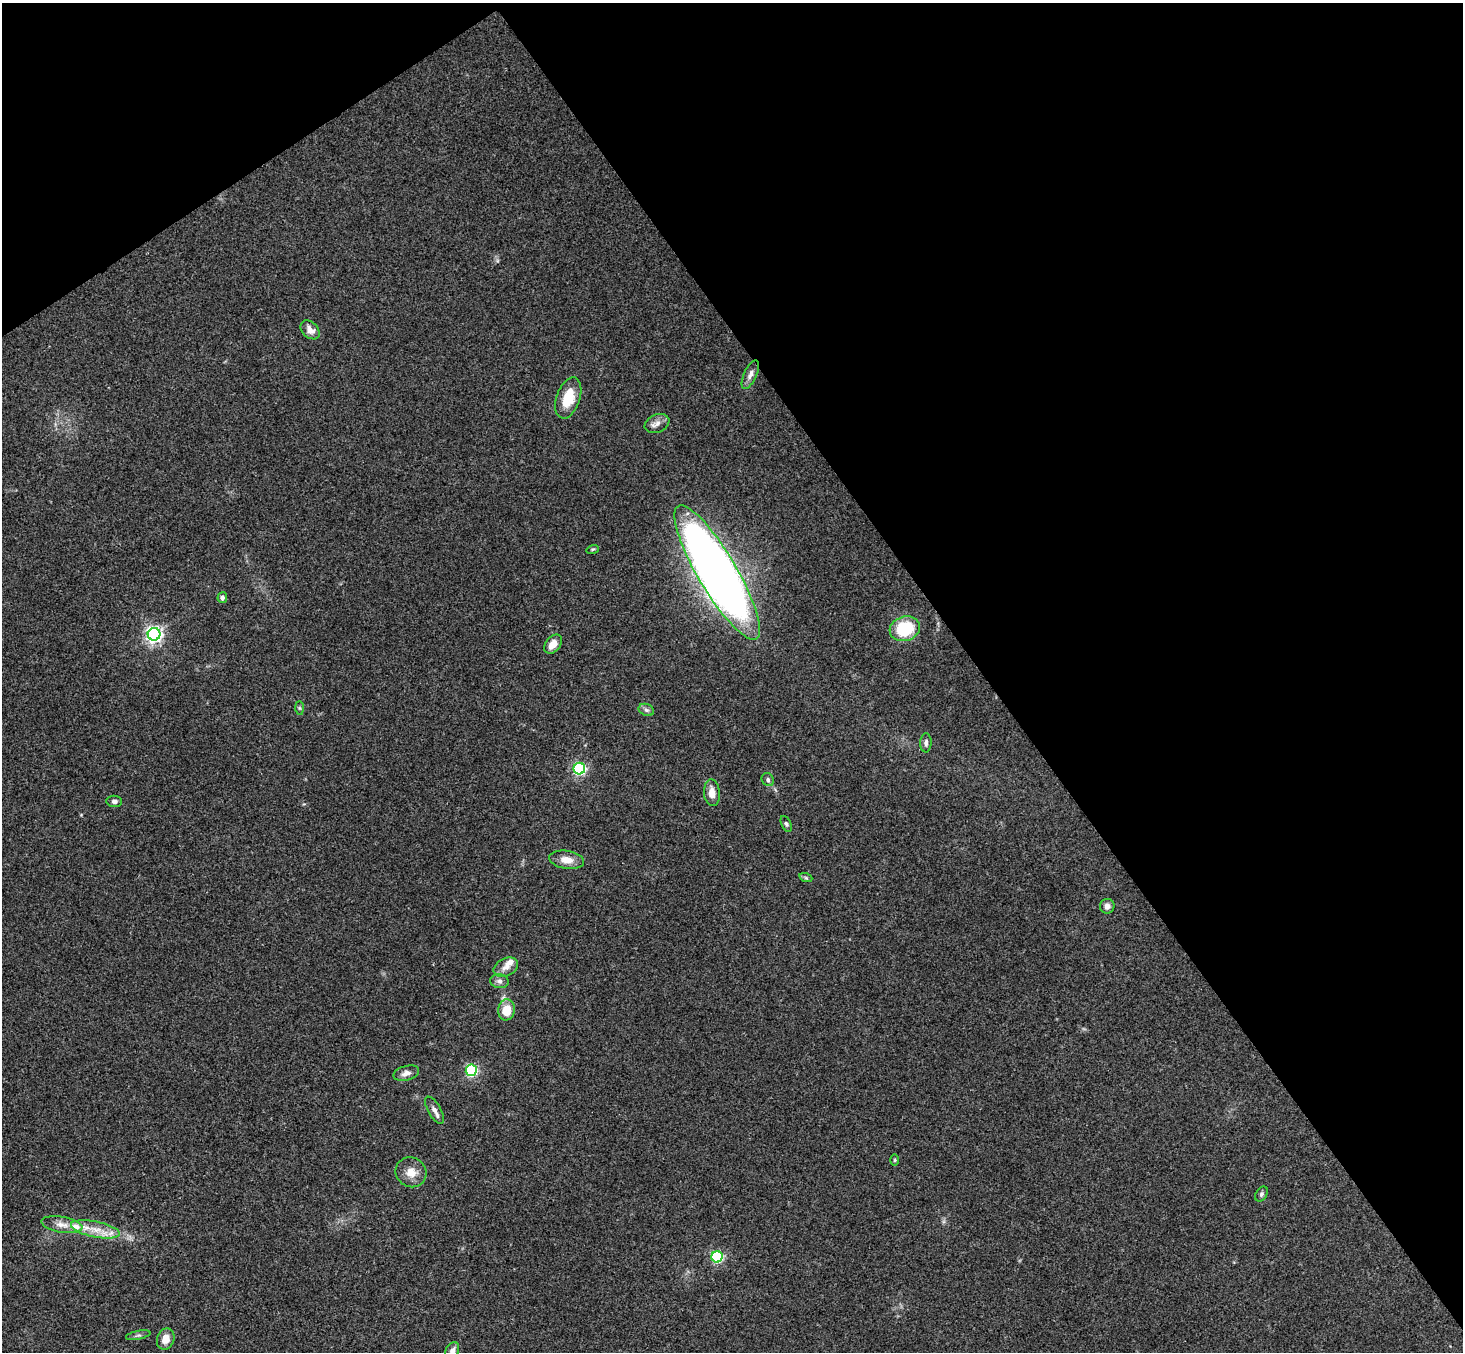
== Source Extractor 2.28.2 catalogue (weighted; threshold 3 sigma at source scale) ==
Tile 3 of 4 x 4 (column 3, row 1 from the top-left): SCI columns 2974-4434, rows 4383-5732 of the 5945 x 5927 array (HDU 1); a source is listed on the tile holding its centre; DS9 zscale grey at full resolution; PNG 1465 x 1354 px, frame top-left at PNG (2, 3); each listed source drawn as its Kron ellipse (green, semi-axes under 4 px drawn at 4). Shown black and unused: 37% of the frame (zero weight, under 3 of 4 exposures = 6% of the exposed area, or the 3 px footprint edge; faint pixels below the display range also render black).
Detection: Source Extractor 2.28.2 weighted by HDU 2 'WHT'; one run over the whole footprint, this tile lists its part. Background 0.215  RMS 0.0084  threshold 0.0377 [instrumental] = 3 sigma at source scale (4.5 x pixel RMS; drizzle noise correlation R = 1.50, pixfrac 1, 0.05/0.05 arcsec/px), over >= 5 px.
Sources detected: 39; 1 inside a brighter object's white glare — neither listed nor drawn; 2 inside a brighter listed object's ellipse — not listed separately; the other 36 listed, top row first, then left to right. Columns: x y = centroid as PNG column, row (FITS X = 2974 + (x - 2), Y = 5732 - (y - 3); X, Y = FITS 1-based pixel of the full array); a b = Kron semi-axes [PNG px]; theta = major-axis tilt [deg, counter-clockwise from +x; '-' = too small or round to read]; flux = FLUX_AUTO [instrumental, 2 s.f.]
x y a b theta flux
310 330 11 7 -44 6.3
750 375 15 6 65 4.3
568 398 21 12 71 22
657 424 13 8 23 5.1
593 549 6 4 18 1.1
717 572 77 19 -59 890
222 598 5 5 - 2
905 629 15 12 16 41
154 634 6 6 - 320
553 644 11 7 51 7.7
299 708 7 4 -89 1.3
646 710 8 6 -21 2.3
926 743 9 5 88 3.1
579 769 6 5 - 140
768 780 7 6 - 2.1
712 793 13 8 -86 7.3
114 801 8 5 -6 2.8
786 824 8 4 -64 1.6
567 860 17 9 -10 8.8
806 878 6 4 -19 1.5
1107 906 7 7 - 3.9
506 967 13 9 26 6.1
499 981 9 7 -7 3.1
506 1010 10 8 83 15
471 1070 6 5 - 110
406 1073 13 7 15 4.7
435 1110 15 6 -59 4.5
895 1160 6 4 90 1
411 1172 16 14 -34 10
1261 1194 8 5 54 1.9
62 1225 21 8 -9 8
95 1229 25 8 -11 14
717 1257 6 5 - 99
138 1335 12 2 12 1.6
166 1339 11 8 69 8.8
452 1351 9 6 65 3.7
Isophote crosses this tile's border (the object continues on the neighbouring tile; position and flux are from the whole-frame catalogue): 1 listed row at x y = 452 1351